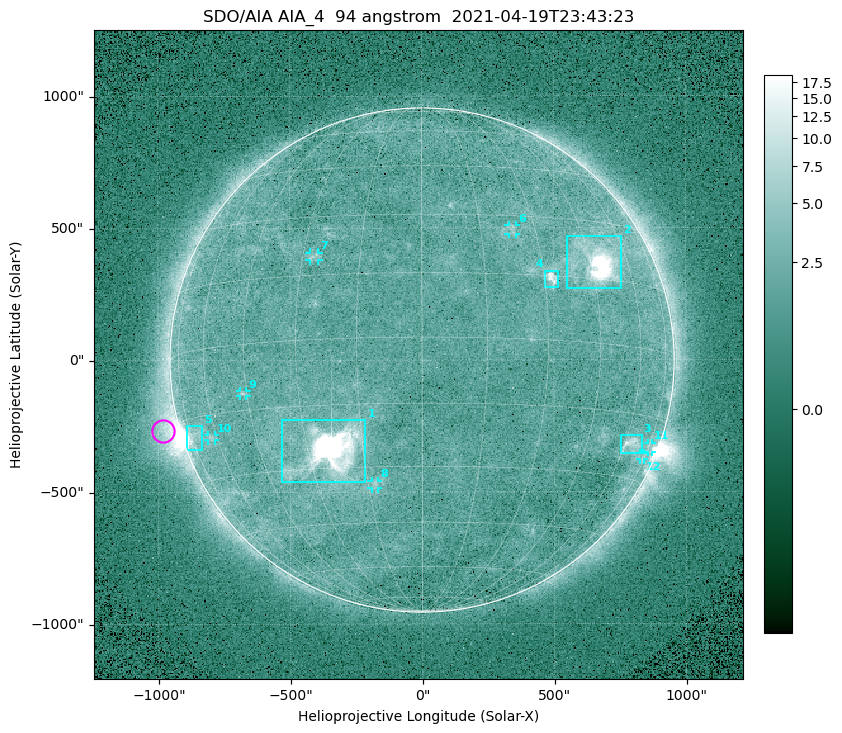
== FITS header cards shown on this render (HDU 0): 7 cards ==
TELESCOP= 'SDO/AIA '
INSTRUME= 'AIA_4   '
WAVELNTH=                   94
WAVEUNIT= 'angstrom'
DATE-OBS= '2021-04-19T23:43:23.12'
CTYPE1  = 'HPLN-TAN'
CTYPE2  = 'HPLT-TAN'

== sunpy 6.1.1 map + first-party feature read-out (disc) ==
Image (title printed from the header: SDO/AIA AIA_4  94 angstrom  2021-04-19T23:43:23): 512 x 512 px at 4.8 arcsec/px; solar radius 955 arcsec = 199 px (full disc in frame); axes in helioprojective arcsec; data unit not stated in the header (colour bar unlabelled)
Orientation: roll -0.138 deg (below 1 deg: not rotated)
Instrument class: DISC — disc imager (sunpy class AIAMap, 94 A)
Bright regions (active regions / flare kernels): reference = the median radial profile (limb darkening/brightening removed); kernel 5 px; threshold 5 sigma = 2.59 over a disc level ~1.8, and >= 1.15x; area >= 9 px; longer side >= 5 px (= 24 arcsec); searched inside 0.97 R_sun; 12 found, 12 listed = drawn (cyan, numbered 1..; 7 of them under ~33 arcsec drawn as corner ticks so the feature stays visible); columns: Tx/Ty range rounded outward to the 10 arcsec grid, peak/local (2 s.f.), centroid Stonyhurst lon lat
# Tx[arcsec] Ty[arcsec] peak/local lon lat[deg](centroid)
1 -540..-210 -460..-220 2088 -24 -26
2 550..760 270..470 53 +47 +19
3 750..830 -360..-280 4.8 +64 -22
4 460..520 270..340 6.7 +32 +14
5 -900..-830 -340..-250 5.9 -73 -19
6 330..360 470..510 2.9 +23 +26
7 -430..-390 380..410 2.9 -27 +20
8 -190..-170 -490..-450 3 -13 -34
9 -690..-660 -140..-110 3 -46 -11
10 -810..-780 -300..-280 2.7 -63 -20
11 850..870 -350..-310 2.7 +75 -22
12 820..840 -380..-350 2.2 +73 -24
Off-limb structures (1.02-1.3 R_sun): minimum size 50 px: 6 found; the strongest spans PA ~85..115 deg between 1.02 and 1.21 R_sun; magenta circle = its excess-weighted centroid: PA ~105 deg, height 1.06 R_sun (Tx ~-980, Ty ~-270 arcsec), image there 4.6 x the reference